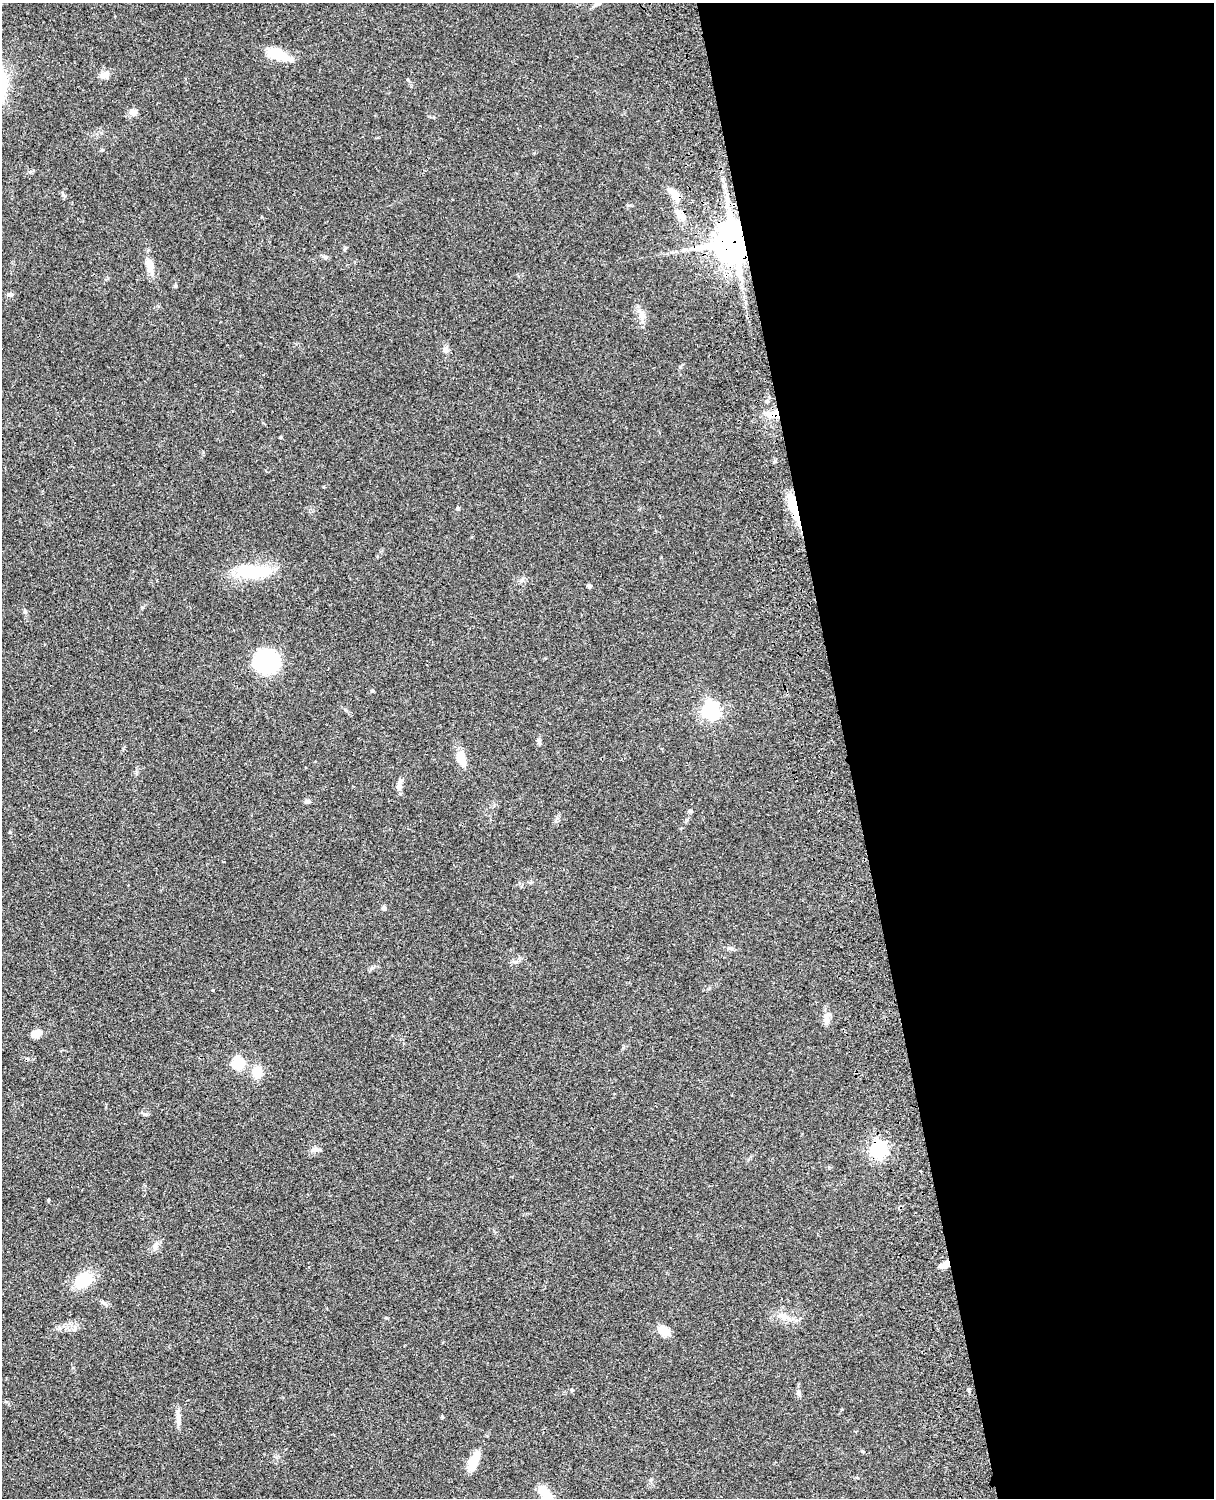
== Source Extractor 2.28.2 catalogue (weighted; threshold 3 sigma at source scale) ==
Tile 8 of 4 x 3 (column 4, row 2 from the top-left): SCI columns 3759-4970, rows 1773-3268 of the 5089 x 4927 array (HDU 1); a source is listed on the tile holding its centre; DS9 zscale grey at full resolution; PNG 1216 x 1500 px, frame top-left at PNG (2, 3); no overlay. Shown black and unused: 30% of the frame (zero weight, under 3 of 4 exposures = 6% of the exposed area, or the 3 px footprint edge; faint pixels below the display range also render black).
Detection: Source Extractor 2.28.2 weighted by HDU 2 'WHT'; one run over the whole footprint, this tile lists its part. Background 0.0901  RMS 0.0061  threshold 0.0276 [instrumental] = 3 sigma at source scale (4.5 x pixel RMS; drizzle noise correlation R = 1.50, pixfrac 1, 0.05/0.05 arcsec/px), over >= 5 px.
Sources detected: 46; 1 inside a brighter listed object's ellipse — not listed separately; the other 45 listed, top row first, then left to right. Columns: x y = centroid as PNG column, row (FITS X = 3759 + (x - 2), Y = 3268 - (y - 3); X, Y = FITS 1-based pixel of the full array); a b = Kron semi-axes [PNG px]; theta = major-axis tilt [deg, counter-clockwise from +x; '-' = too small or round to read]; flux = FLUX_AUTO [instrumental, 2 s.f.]
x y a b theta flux
599 3 8 4 44 1.4
278 55 29 11 -22 15
106 74 11 9 7 3.4
133 112 11 8 -11 3.1
675 196 13 9 -56 7.1
681 216 17 9 -41 5.7
734 242 13 11 -85 1500
345 249 6 4 70 0.77
684 250 8 4 36 1.4
326 258 7 4 2 1.1
150 266 21 10 -76 7
175 286 5 4 - 0.78
10 294 8 5 9 1.3
641 315 7 6 - 2.2
445 349 9 7 -83 2.4
773 414 16 9 -7 7.4
458 508 5 4 - 0.75
794 509 38 8 -71 18
252 571 41 14 -3 32
589 586 5 5 - 1.2
25 611 6 5 - 1.1
267 661 17 16 - 77
372 691 5 4 - 0.73
710 710 7 7 - 220
460 757 19 13 -74 7.6
399 786 12 8 81 3.2
306 801 7 5 -2 1.6
384 908 6 5 - 1.2
826 1018 18 8 -89 4.1
36 1034 10 7 25 5.8
238 1063 6 5 - 48
257 1072 12 9 87 11
314 1149 11 6 1 2
878 1149 7 6 - 200
155 1245 7 6 - 1.9
945 1265 11 6 23 4.4
83 1281 18 13 35 21
103 1302 9 5 -41 1.4
784 1316 11 9 -16 4.1
664 1331 12 9 -44 7.5
572 1390 4 4 - 0.56
799 1393 8 6 -72 1.7
178 1418 17 7 88 3.7
474 1461 24 9 66 11
546 1494 23 10 -54 11
Overlapping masked pixels (flux is a lower limit): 6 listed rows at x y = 675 196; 734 242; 773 414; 794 509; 878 1149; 945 1265
Isophote crosses this tile's border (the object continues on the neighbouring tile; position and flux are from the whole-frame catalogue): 2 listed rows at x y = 599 3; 546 1494
Unlisted compact peaks at least as high as the median listed source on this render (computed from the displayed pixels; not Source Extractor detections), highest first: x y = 10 832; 63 195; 680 367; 142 607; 144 1114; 442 1416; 280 437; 386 1318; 862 1451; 30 172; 539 742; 372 968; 323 487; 59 1328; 522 580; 516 962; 557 818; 203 452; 623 1048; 730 948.